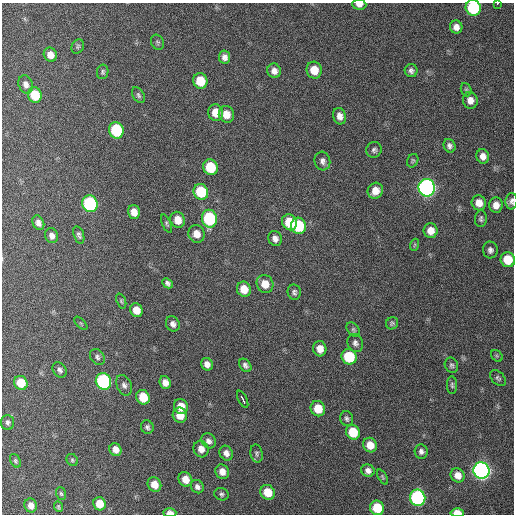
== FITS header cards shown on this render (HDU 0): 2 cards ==
NAXIS1  =                  512 / Axis length
NAXIS2  =                  512 / Axis length

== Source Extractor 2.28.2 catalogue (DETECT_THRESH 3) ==
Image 512 x 512 px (HDU 0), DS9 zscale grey, 1 PNG px = 1 image px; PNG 516 x 516 px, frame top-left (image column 1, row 512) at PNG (2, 3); each listed source drawn as its Kron ellipse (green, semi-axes under 4 px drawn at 4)
Background 408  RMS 11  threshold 31.8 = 3 sigma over >= 5 px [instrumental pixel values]
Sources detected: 112; all 112 listed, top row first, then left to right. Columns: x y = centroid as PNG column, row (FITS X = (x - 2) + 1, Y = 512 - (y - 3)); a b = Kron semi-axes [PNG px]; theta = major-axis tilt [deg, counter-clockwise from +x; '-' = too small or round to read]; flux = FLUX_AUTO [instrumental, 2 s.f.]
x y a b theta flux
359 4 7 5 -3 3900
497 4 3 2 - 2200
473 8 8 7 - 57000
456 27 6 6 - 4100
157 42 8 6 -65 1400
78 46 7 6 - 1400
50 55 7 6 - 5500
225 57 6 5 - 3200
314 70 8 7 - 11000
274 71 7 6 - 3900
411 71 6 6 - 2400
103 72 7 5 79 1400
200 81 8 7 - 17000
26 84 9 7 -67 3400
466 90 7 5 -68 1200
35 95 8 6 -70 22000
138 95 9 5 -59 1700
470 100 8 7 - 4800
216 113 8 7 - 10000
226 114 8 7 - 8100
340 116 8 6 -74 4400
116 130 8 7 - 53000
449 146 7 6 - 2300
374 150 8 7 - 2200
483 156 7 6 - 4300
322 161 9 7 -76 2900
413 161 7 5 65 1200
210 167 8 7 - 29000
427 188 9 8 - 300000
375 191 8 7 - 6600
201 192 8 7 - 31000
511 201 8 6 87 2500
479 203 7 7 - 6900
90 204 8 7 - 93000
496 205 8 7 - 5500
134 212 7 6 - 6100
209 219 9 7 -79 70000
481 219 8 6 86 1800
178 220 8 7 - 8500
289 222 8 7 - 20000
38 223 7 5 -62 3100
167 224 10 4 -67 1300
298 226 8 7 - 37000
431 231 7 7 - 6500
196 234 9 8 - 6700
79 235 9 5 -73 1900
51 236 7 6 - 3300
275 238 8 6 -66 3600
414 245 6 4 70 960
490 250 8 7 - 2700
508 260 7 7 - 20000
167 283 6 4 -45 2000
265 284 9 8 - 9400
244 289 8 7 - 9900
294 292 7 6 - 1900
121 301 8 4 -69 1100
136 310 7 6 - 8400
81 323 8 3 -45 860
392 323 6 5 - 1300
173 324 8 6 -58 3000
353 330 8 5 -51 1500
355 343 9 7 -64 2600
320 349 8 6 -78 6400
497 356 6 5 - 1200
97 357 8 6 -53 2000
349 357 8 7 - 34000
207 364 6 5 - 3500
245 365 7 5 -51 2200
451 365 8 6 -65 1800
60 370 8 6 -52 2400
498 378 9 6 -44 1800
103 381 8 7 - 120000
21 383 7 6 - 16000
165 383 6 5 - 4700
124 385 11 7 -66 3100
452 385 9 5 -88 1500
143 397 7 6 - 16000
243 399 9 3 -62 13000
181 406 7 7 - 9300
318 409 8 7 - 14000
180 415 7 7 - 10000
347 419 7 6 - 1800
8 422 7 6 - 1800
147 427 7 6 - 2000
353 432 7 6 - 20000
208 441 8 6 -50 3000
370 445 7 7 - 9100
115 449 7 6 - 5200
201 449 8 7 - 5600
421 451 7 6 - 2500
226 453 8 6 -61 3700
257 453 9 6 -80 1700
72 460 6 5 - 1200
15 461 7 5 -60 1300
481 470 8 8 - 370000
368 471 7 6 - 3300
222 472 7 6 - 5500
458 475 7 6 - 6600
382 477 8 4 -64 1100
185 479 7 6 - 8700
154 485 8 6 -59 9000
197 487 7 6 - 2800
268 492 8 7 - 15000
61 494 6 4 -71 1100
221 494 7 6 - 1700
418 498 8 7 - 120000
99 504 7 6 - 11000
31 505 7 6 - 5500
58 507 5 4 - 1000
377 508 7 7 - 22000
170 513 6 4 -1 4600
457 513 6 4 -2 7900
At the frame edge (FLAGS 8, measured only in part): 7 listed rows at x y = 359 4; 497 4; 473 8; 511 201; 508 260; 170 513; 457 513